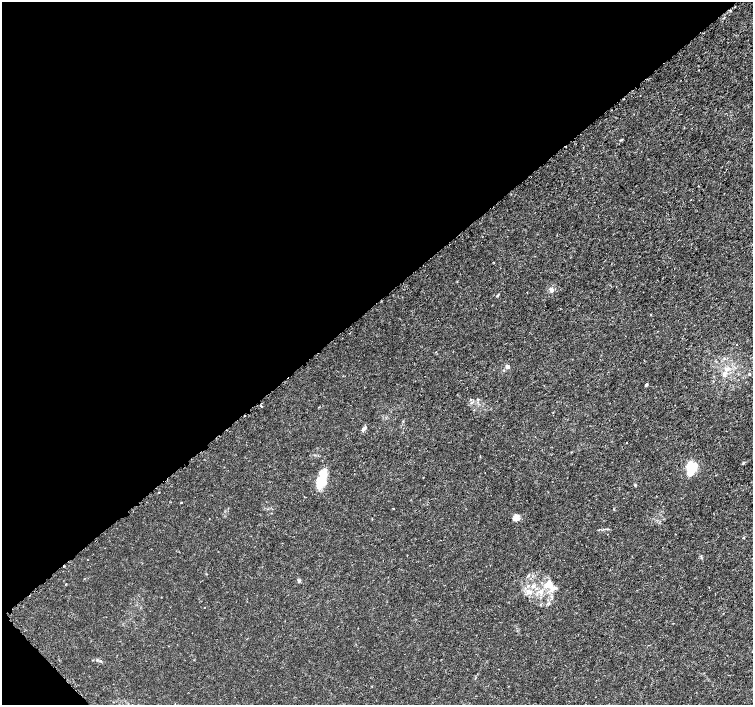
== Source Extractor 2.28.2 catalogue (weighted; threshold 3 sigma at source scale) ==
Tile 5 of 4 x 4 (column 1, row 2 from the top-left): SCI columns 22-1522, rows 2981-4385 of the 6056 x 6026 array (HDU 1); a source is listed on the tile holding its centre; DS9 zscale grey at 2 x 2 block average (1 PNG px = mean of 2 x 2 image px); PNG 755 x 707 px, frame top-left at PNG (2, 2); no overlay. Shown black and unused: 44% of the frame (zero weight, under 3 of 5 exposures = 2% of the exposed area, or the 3 px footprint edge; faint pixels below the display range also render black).
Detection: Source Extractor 2.28.2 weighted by HDU 2 'WHT'; one run over the whole footprint, this tile lists its part. Background 0.00166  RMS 7.4e-04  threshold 0.00334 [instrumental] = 3 sigma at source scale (4.5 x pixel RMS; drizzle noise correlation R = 1.50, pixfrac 1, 0.0396/0.0396 arcsec/px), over >= 5 px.
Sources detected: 34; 1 inside a brighter object's white glare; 3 cosmic-ray / hot-pixel residue — not listed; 4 inside a brighter listed object's ellipse — not listed separately; the other 26 listed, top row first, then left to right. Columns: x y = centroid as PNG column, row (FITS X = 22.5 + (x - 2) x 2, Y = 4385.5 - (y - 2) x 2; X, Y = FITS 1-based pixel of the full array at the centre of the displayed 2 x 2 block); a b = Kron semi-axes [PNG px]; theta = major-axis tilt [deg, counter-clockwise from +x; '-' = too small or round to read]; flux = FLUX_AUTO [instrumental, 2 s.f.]
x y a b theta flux
622 140 3 2 - 0.13
698 186 2 2 - 0.07
551 289 8 5 -46 0.56
497 295 4 3 - 0.17
651 314 2 2 - 0.19
507 366 4 3 - 0.61
724 374 5 3 - 0.42
646 385 4 2 - 0.24
478 399 3 2 - 0.11
261 406 3 2 - 0.11
364 428 7 3 51 0.58
627 443 2 2 - 0.18
691 467 12 11 - 5.8
423 478 2 2 - 0.08
319 482 15 6 85 3.3
635 485 4 3 - 0.16
181 503 2 2 - 0.18
393 508 3 2 - 0.09
516 518 9 8 - 0.85
743 538 3 2 - 0.13
299 581 4 4 - 0.24
66 584 3 2 - 0.086
547 585 10 7 22 1.6
533 586 7 5 40 0.76
205 607 2 2 - 0.055
101 661 3 3 - 0.15
Diffuse or blended objects may show on this block-average render without a row.